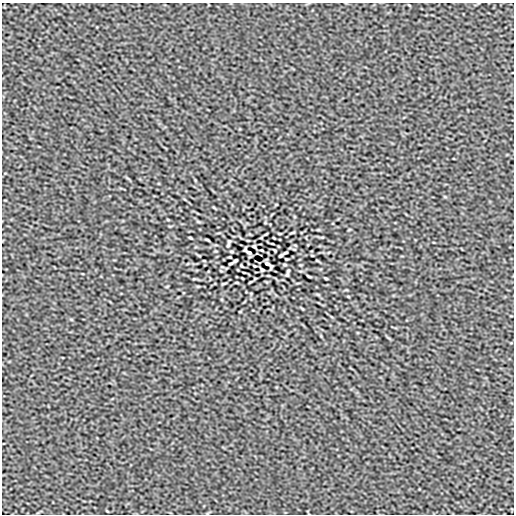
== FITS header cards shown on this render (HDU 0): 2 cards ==
NAXIS1  =                  512
NAXIS2  =                  512

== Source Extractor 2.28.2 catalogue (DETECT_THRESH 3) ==
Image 512 x 512 px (HDU 0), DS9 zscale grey, 1 PNG px = 1 image px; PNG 516 x 516 px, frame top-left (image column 1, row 512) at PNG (2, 3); no overlay
Background -1.91e-07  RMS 2.1e-04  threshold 6.40e-04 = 3 sigma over >= 5 px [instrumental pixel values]
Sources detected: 26; all 26 listed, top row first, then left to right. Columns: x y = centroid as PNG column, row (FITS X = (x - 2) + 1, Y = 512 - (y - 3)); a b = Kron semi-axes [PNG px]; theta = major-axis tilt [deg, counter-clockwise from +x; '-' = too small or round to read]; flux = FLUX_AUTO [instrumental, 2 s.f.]
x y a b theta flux
168 220 4 3 - 0.0097
292 233 5 2 - 0.014
266 234 5 2 - 0.013
190 238 3 2 - 0.013
207 240 7 2 -30 0.016
272 243 3 2 - 0.0095
228 245 8 4 64 0.022
254 246 4 3 - 0.017
245 250 5 3 - 0.015
249 252 5 3 - 0.022
286 253 4 2 - 0.014
281 255 5 3 - 0.018
230 257 3 2 - 0.011
235 261 5 3 - 0.017
230 263 5 2 - 0.013
267 264 5 3 - 0.023
271 266 5 3 - 0.016
262 270 4 3 - 0.017
288 271 7 4 72 0.023
244 273 3 2 - 0.0095
309 276 6 2 -30 0.016
326 278 3 2 - 0.013
250 282 5 2 - 0.012
224 283 5 2 - 0.014
237 283 3 2 - 0.011
348 296 4 3 - 0.0096